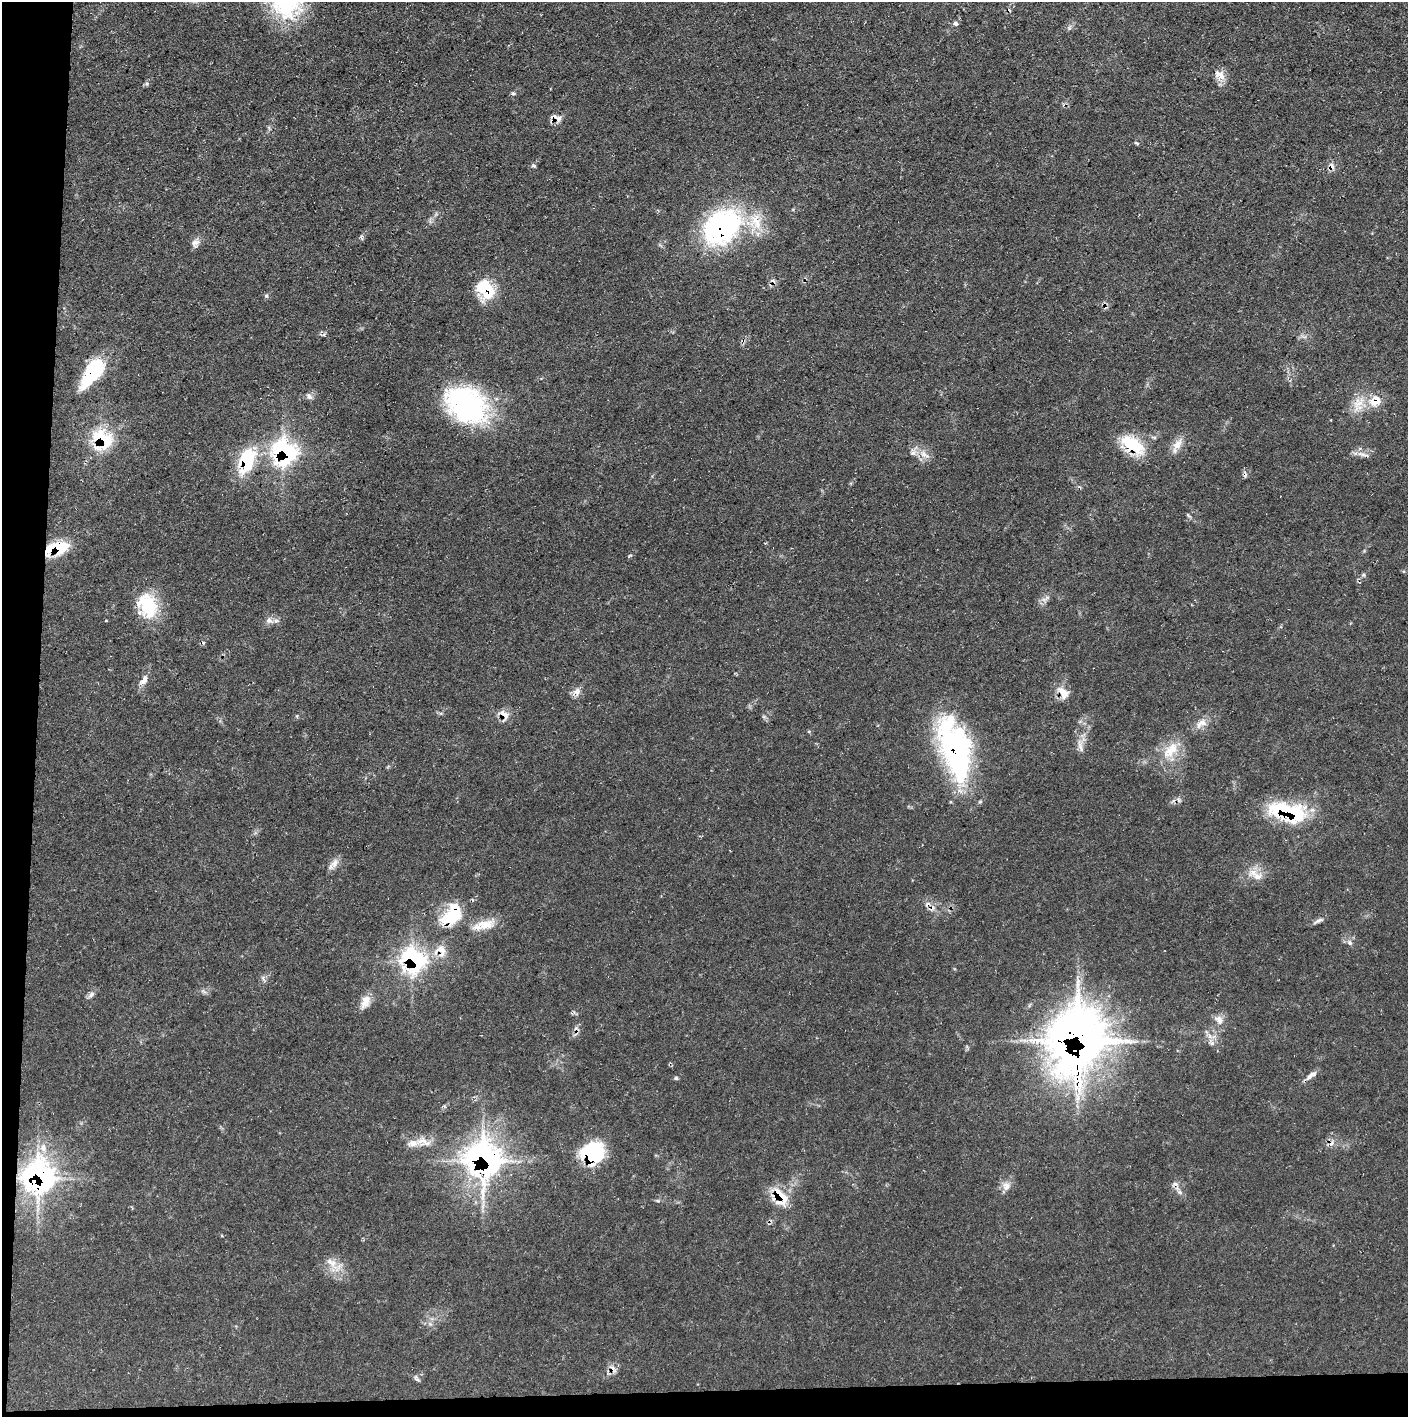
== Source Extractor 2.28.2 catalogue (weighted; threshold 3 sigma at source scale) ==
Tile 7 of 3 x 3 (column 1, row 3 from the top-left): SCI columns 1-1406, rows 1-1415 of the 4218 x 4245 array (HDU 1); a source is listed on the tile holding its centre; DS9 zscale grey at full resolution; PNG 1410 x 1419 px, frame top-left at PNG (2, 2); no overlay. Shown black and unused: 4% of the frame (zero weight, under 3 of 5 exposures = <1% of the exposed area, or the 3 px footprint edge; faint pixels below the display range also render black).
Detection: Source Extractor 2.28.2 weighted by HDU 2 'WHT'; one run over the whole footprint, this tile lists its part. Background 0.0688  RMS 0.0041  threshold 0.0186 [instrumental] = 3 sigma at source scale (4.5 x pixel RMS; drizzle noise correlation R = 1.50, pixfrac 1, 0.05/0.05 arcsec/px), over >= 5 px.
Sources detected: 79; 9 cosmic-ray / hot-pixel residue — not listed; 4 inside a brighter listed object's ellipse — not listed separately; the other 66 listed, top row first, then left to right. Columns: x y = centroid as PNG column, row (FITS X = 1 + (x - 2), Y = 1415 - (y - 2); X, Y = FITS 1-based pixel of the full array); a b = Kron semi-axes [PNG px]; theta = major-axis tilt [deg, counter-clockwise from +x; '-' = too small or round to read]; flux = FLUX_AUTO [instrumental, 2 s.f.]
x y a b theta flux
955 23 7 6 - 0.91
1220 75 17 10 -35 4.1
147 83 6 4 18 0.69
513 93 5 4 - 0.64
555 117 15 7 -23 2.3
1136 143 7 3 -36 0.47
534 166 6 4 -19 0.59
722 227 45 33 40 81
195 242 14 7 10 2.2
485 289 26 19 -54 14
266 296 6 5 - 0.7
324 334 7 4 53 0.59
93 372 34 14 54 28
309 396 10 6 -51 1.4
1374 402 8 7 - 8.3
1358 403 22 12 46 6.9
467 405 49 35 -36 71
102 439 21 17 -51 24
1177 444 21 9 59 4.1
1132 445 34 18 -34 16
284 452 25 23 -54 51
1363 454 19 4 -12 2
924 455 19 7 -35 3.7
246 460 33 17 69 23
1079 487 6 3 -18 0.55
57 548 24 12 16 18
630 555 6 3 19 0.44
1045 599 15 5 32 1.9
148 606 31 22 -81 20
106 620 4 3 - 0.29
269 621 8 7 - 2.1
144 680 13 7 61 2.8
577 692 11 10 - 2.5
1063 692 20 11 -51 4.8
504 714 16 8 -39 3.4
1201 723 18 10 34 4
1080 746 21 6 -72 2.6
1170 750 29 15 47 10
956 752 68 33 -76 77
1179 800 7 4 -70 0.78
1288 812 43 18 -14 38
335 863 12 9 77 2.8
1258 876 14 11 1 4.3
452 915 32 20 56 20
1318 921 17 5 26 1.6
484 925 32 10 14 7.8
1350 943 8 6 -70 1.2
440 949 22 15 11 7.1
413 960 25 22 -54 48
91 995 11 6 50 1.5
365 1002 18 11 65 4.5
1219 1020 13 10 -56 3.2
1210 1036 7 4 72 1.1
1078 1039 39 34 76 460
1212 1043 6 4 18 0.85
1311 1075 17 6 35 2.5
676 1078 5 5 - 0.69
423 1141 28 10 -13 6.1
43 1148 11 8 -85 2.9
593 1154 24 22 36 29
484 1159 29 26 -72 140
40 1177 25 23 -50 95
1006 1186 12 11 - 3.1
780 1196 26 16 -54 12
333 1263 17 9 -77 4.6
417 1379 10 3 -29 0.92
Overlapping masked pixels (flux is a lower limit): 22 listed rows (the first 20) at x y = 555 117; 722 227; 485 289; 93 372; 1374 402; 102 439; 1132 445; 284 452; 246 460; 57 548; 1063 692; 504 714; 956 752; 1288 812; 452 915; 440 949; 413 960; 1078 1039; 593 1154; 484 1159
Unlisted compact peaks at least as high as the median listed source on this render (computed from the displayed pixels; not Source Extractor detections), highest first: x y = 658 1201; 1069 28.